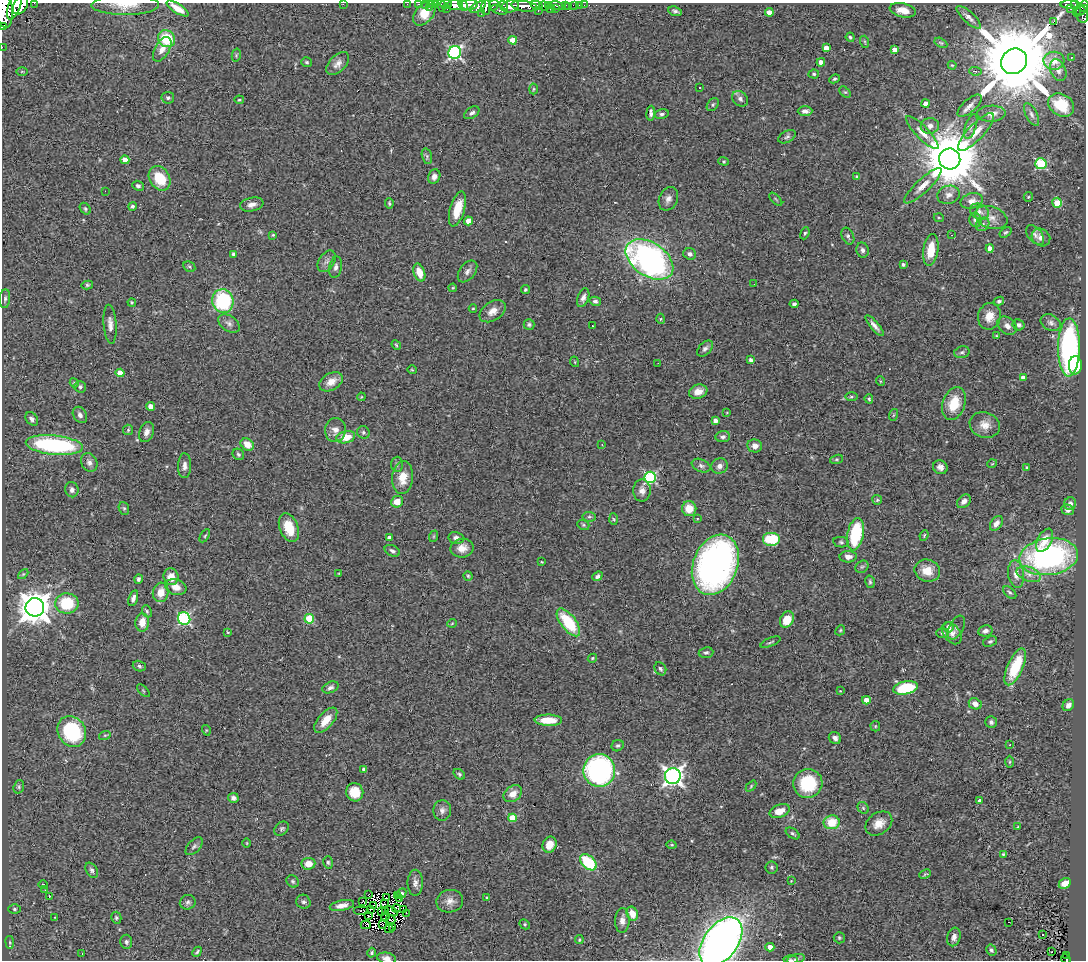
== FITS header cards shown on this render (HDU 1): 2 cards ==
NAXIS1  =                 1084
NAXIS2  =                  958

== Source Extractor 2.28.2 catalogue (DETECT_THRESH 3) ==
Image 1084 x 958 px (HDU 1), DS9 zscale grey, 1 PNG px = 1 image px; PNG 1088 x 962 px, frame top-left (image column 1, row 958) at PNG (2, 3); each listed source drawn as its Kron ellipse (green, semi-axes under 4 px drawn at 4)
Background 0.398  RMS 0.04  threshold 0.12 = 3 sigma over >= 5 px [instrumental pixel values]
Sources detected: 401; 8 with non-positive FLUX_AUTO (blend fragments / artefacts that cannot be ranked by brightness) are neither listed nor drawn; the other 393 listed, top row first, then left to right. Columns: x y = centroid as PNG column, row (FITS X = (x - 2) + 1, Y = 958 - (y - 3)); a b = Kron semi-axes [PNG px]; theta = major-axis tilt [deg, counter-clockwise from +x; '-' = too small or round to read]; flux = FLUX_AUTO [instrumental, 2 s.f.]
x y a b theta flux
34 3 2 2 - 8.5
343 4 2 2 - 74
407 4 2 2 - 4
418 4 3 2 - 12
425 4 2 2 - 6.4
431 4 3 2 - 5
436 4 3 2 - 7.9
446 4 6 3 -2 13
1069 4 9 3 0 130
20 5 10 6 60 670
125 5 34 10 0 44
441 5 7 3 -75 20
455 5 8 5 3 560
463 5 6 3 -67 110
469 5 9 5 3 410
494 5 6 3 64 56
549 5 4 3 - 82
575 5 4 3 - 18
579 5 2 2 - 5.9
584 5 2 2 - 4.5
14 6 14 6 70 900
504 6 5 3 - 74
510 6 9 6 12 340
524 6 13 5 -8 590
537 6 6 3 -24 180
544 6 5 4 - 150
557 6 7 4 -16 130
565 6 4 2 - 13
1084 6 5 4 - 120
430 7 3 2 - 15
478 7 9 4 28 150
486 7 7 4 87 180
569 7 2 2 - 3.5
1076 7 8 3 -73 46
177 8 12 4 -33 13
447 8 3 2 - 4.8
550 9 2 2 - 20
555 9 3 2 - 19
1070 9 3 2 - 2.9
4 10 17 8 -84 1400
499 10 8 4 -22 91
903 10 13 7 -12 28
538 11 3 2 - 18
675 11 7 4 -17 6
1081 11 8 4 32 160
769 12 4 4 - 19
424 13 14 8 49 46
481 14 2 2 - 4.9
1082 15 8 6 -78 210
969 17 15 5 -43 11
1053 22 3 2 - 5400
3 26 3 2 - 42
850 37 4 4 - 4.2
167 39 9 8 - 96
513 40 4 4 - 38
865 42 6 4 -72 3.6
941 43 7 4 -29 3.9
2 47 2 2 - 2.9
826 48 4 4 - 28
162 49 13 7 60 22
894 50 4 4 - 25
455 53 6 6 - 540
236 55 7 4 76 3.4
1071 58 2 2 - 1.9
1014 61 14 12 40 47000
1054 61 10 9 - 31
307 62 5 5 - 4.4
821 62 4 4 - 17
338 64 14 8 47 17
952 65 4 4 - 2.6
1058 70 11 7 -66 15
22 71 6 3 0 2.7
975 71 6 4 -6 5.6
814 74 5 4 - 3.9
834 79 5 4 - 3.5
699 88 3 3 - 15
533 89 5 3 - 3.1
845 92 7 4 -42 4.3
168 98 6 6 - 6.2
740 99 9 7 -44 9.6
239 100 5 3 - 2.7
925 103 4 4 - 20
713 105 7 5 51 5
1061 105 14 10 -33 72
970 106 15 6 41 15
805 111 7 5 1 11
472 113 8 5 34 8.7
651 113 7 3 87 7.2
662 114 7 5 13 6.6
991 114 14 8 2 19
1031 114 12 5 -63 9.2
930 126 9 8 - 13
971 126 13 5 71 11
976 132 25 8 47 35
922 133 22 6 -46 23
787 137 9 5 29 7.4
427 156 8 5 -76 6
950 159 10 10 - 21000
125 160 4 4 - 23
724 161 5 4 - 3.3
1041 164 5 5 - 230
434 177 7 6 - 12
857 177 4 3 - 4.2
160 178 13 10 -57 79
138 186 6 4 -26 6.7
923 186 25 6 43 28
105 191 2 2 - 15
948 195 11 9 16 17
1028 197 5 4 - 3.2
668 199 12 9 66 16
776 199 8 3 -45 3.2
972 201 11 7 15 17
389 203 5 3 - 3.8
1057 203 5 5 - 95
252 204 12 7 12 15
132 206 4 4 - 5.6
85 209 6 4 -51 4.5
457 209 18 7 74 61
979 212 10 7 -25 12
991 217 17 10 -20 26
939 218 5 3 - 2.7
975 220 7 6 - 6.2
469 221 4 4 - 32
983 224 7 6 - 6.3
1005 232 6 4 37 4.7
805 233 6 4 69 4.1
273 235 3 2 - 2.4
951 235 3 2 - 3.6
1035 235 11 7 -50 11
848 236 9 6 -65 7.5
1041 237 10 8 -37 21
990 248 4 4 - 21
862 250 7 6 - 8.7
931 250 16 7 81 59
234 254 4 4 - 8.6
690 254 6 5 - 10
649 259 26 16 -34 870
327 261 12 7 57 12
903 264 4 4 - 4.6
189 267 6 5 - 4.6
336 267 11 6 78 10
467 271 12 7 53 12
419 272 9 5 -72 36
754 284 2 2 - 1.4
87 285 5 4 - 3.9
453 288 4 3 - 2.9
525 290 4 4 - 4.4
583 298 10 5 69 12
5 299 9 5 84 6.6
223 301 12 10 -77 220
595 301 6 4 -13 6.3
999 301 5 4 - 5.3
132 302 4 3 - 2.8
794 304 4 3 - 5
473 308 4 3 - 2.4
493 311 14 9 34 24
989 316 13 11 72 35
661 319 5 3 - 2.7
1051 323 10 7 -29 11
110 324 19 6 -86 17
229 324 12 7 -36 12
529 325 5 5 - 5
1019 325 6 5 - 6.7
592 326 3 2 - 3
875 326 13 4 -50 12
1007 326 11 8 -36 15
996 336 4 3 - 2.6
396 345 5 4 - 3.5
1069 347 29 11 89 480
705 349 9 6 46 8.6
962 352 8 5 15 7.2
751 360 4 3 - 8.3
575 362 5 3 - 2.1
658 363 3 2 - 4.4
1075 365 9 6 88 58
412 370 5 3 - 2.2
120 373 4 4 - 33
1023 377 4 4 - 13
880 381 5 3 - 2.3
331 382 13 8 30 28
74 383 5 4 - 3.3
80 387 6 5 - 6.1
698 392 9 7 18 23
361 397 4 3 - 2.2
851 397 6 3 1 3.7
869 399 5 4 - 4.2
954 404 17 11 71 74
150 406 4 4 - 20
727 412 4 2 - 1.8
80 415 9 6 -56 10
893 415 6 3 70 3.5
32 419 7 5 -51 11
715 420 4 4 - 13
985 425 15 12 -19 30
128 430 5 5 - 4
335 430 12 10 80 19
146 432 10 7 70 15
363 432 6 6 - 6.3
346 437 9 6 13 45
723 437 7 5 6 8.1
247 444 7 5 -38 30
602 444 3 2 - 1.8
54 445 29 9 -6 370
755 446 7 6 - 15
238 454 6 5 - 5.2
836 459 7 4 19 4.2
89 462 10 8 -60 13
397 464 7 6 - 6.6
992 464 5 3 - 1.9
185 466 12 6 89 13
701 466 10 6 -22 9.2
719 466 8 7 - 13
940 467 7 6 - 14
1027 467 4 3 - 2.9
650 477 6 5 - 350
403 478 16 10 83 47
72 490 8 6 -75 11
642 491 11 9 90 15
877 500 5 5 - 4.4
964 501 8 5 44 13
397 502 6 5 - 32
1070 504 6 6 - 10
124 508 6 5 - 4.7
689 509 7 7 - 39
1068 510 6 5 - 8.1
589 517 7 5 -6 5.2
697 518 3 3 - 5.7
613 519 6 4 -87 3.7
996 523 8 5 54 13
583 525 6 4 -21 4
289 528 15 9 -68 68
855 534 16 8 79 170
924 535 5 3 - 2.8
205 536 7 4 57 4
434 536 6 3 71 3.1
390 538 4 3 - 15
456 538 8 6 -13 10
771 539 9 7 0 99
1045 540 12 7 62 35
841 542 8 5 -10 5.5
462 548 11 9 10 24
392 551 8 5 -26 8.1
848 557 8 5 2 16
1049 557 29 18 7 570
542 562 3 2 - 2.1
715 565 31 22 68 1100
862 567 7 5 41 5
927 571 13 11 -21 38
339 573 3 2 - 2.1
23 574 6 4 44 3
1016 574 14 8 -82 24
1029 574 13 7 -20 18
468 576 4 4 - 3.6
597 576 5 4 - 6.7
171 577 8 7 - 31
138 579 5 4 - 6
870 582 6 4 -75 4.6
176 587 11 7 -18 25
161 592 10 8 76 33
1010 592 8 4 -44 5.5
133 598 8 4 74 11
67 603 11 10 - 130
35 607 9 9 - 5100
147 611 6 4 -69 5.1
184 619 6 6 - 340
309 619 5 5 - 120
787 620 8 6 61 46
568 622 16 7 -52 130
142 623 9 7 87 35
452 623 5 3 - 2.2
948 627 5 5 - 19
956 628 13 7 63 8.4
840 630 5 4 - 3.7
985 631 7 5 12 9.1
228 632 3 2 - 2.6
942 633 6 5 - 6.3
952 633 12 8 -53 17
990 641 7 5 21 5.3
770 642 11 3 23 4
706 653 7 5 8 6.1
592 658 5 4 - 3.4
139 666 7 5 -19 5.4
1015 667 20 7 67 110
660 669 7 5 -58 6
330 687 8 5 22 8.2
905 688 12 6 12 140
143 691 8 3 -45 2.8
840 691 3 3 - 1.8
866 700 4 4 - 26
975 704 6 5 - 17
1068 705 6 5 - 14
326 720 15 7 49 40
548 720 14 5 -1 61
991 722 6 5 - 6.2
875 726 5 5 - 3.1
206 730 5 3 - 2.5
72 731 16 13 -62 250
105 735 6 3 18 3.5
835 738 6 5 - 9.3
1010 745 3 2 - 2.5
618 746 6 5 - 6
1010 762 6 4 89 4
363 769 3 3 - 4
599 770 16 16 - 560
459 774 6 4 -38 4.6
673 776 8 8 - 1300
808 783 15 14 - 140
751 786 6 4 47 3.7
19 787 7 5 72 5.1
355 792 9 8 - 49
513 794 10 7 35 24
233 798 5 5 - 11
979 800 4 3 - 8.9
863 808 6 5 - 4.7
442 810 10 9 - 12
780 811 10 6 19 34
512 818 4 4 - 72
832 822 8 7 - 63
879 823 15 10 35 28
1018 827 4 3 - 2.9
282 829 8 6 44 5.9
793 833 8 4 -36 5.7
247 843 5 3 - 2.1
550 845 8 6 64 34
672 845 5 4 - 2.8
194 846 11 6 48 8.2
1003 854 4 3 - 3
328 862 6 4 -73 4.6
588 862 10 6 -42 150
308 864 7 6 - 28
771 867 6 6 - 5.1
92 870 8 5 -59 7
925 874 6 4 24 3.1
293 881 7 5 -45 5.5
791 881 4 3 - 1.8
415 883 13 7 -90 13
1065 883 6 5 - 24
43 884 5 3 - 2.5
45 890 3 2 - 1.6
401 893 5 4 - 10
368 895 3 2 - 2.1
397 896 3 2 - 4.7
49 897 3 2 - 22
387 898 3 2 - 3.5
487 898 3 3 - 5.8
399 899 3 2 - 5
363 901 4 3 - 6.1
450 901 13 11 10 20
188 902 8 7 - 8.3
303 902 7 6 - 6.6
385 904 2 2 - 1.6
342 906 12 5 11 18
373 906 2 2 - 3.4
396 908 4 2 - 0.1
14 909 6 5 - 4.9
370 909 3 2 - 0.44
404 910 3 2 - 7.4
362 911 8 3 0 3.3
382 911 3 2 - 4.8
386 911 4 2 - 2.1
391 911 7 3 -29 5.9
406 913 2 2 - 2.1
632 914 7 5 -68 34
368 916 4 2 - 2.5
55 917 3 3 - 2
386 917 5 2 - 1.1
116 918 6 5 - 4.6
391 920 5 2 - 2.9
622 920 12 7 89 18
1009 922 3 2 - 7
383 924 3 2 - 2.5
525 924 5 4 - 3.8
366 925 5 3 - 9.3
393 928 3 2 - 12
389 929 4 2 - 4.9
1043 934 3 3 - 38
954 937 9 6 74 12
839 938 5 5 - 4.1
579 940 4 3 - 2.6
10 942 6 3 -82 3.7
126 942 7 6 - 6.7
721 942 27 17 53 2100
770 947 4 4 - 27
991 950 6 5 - 6.4
197 952 5 3 - 4.1
1052 952 2 2 - 2.2
372 953 5 4 - 4.4
82 954 2 2 - 1.7
1067 955 3 3 - 12
387 958 9 5 -11 13
796 959 9 4 15 6.7
1066 959 5 3 - 24
790 960 7 3 4 3.5
At the frame edge (FLAGS 8, measured only in part): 23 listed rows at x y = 34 3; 343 4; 407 4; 418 4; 425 4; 436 4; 1069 4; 20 5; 125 5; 441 5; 455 5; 469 5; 494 5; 1084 6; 177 8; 4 10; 3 26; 2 47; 721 942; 387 958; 796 959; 1066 959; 790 960
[8 non-positive-flux detections neither listed nor drawn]